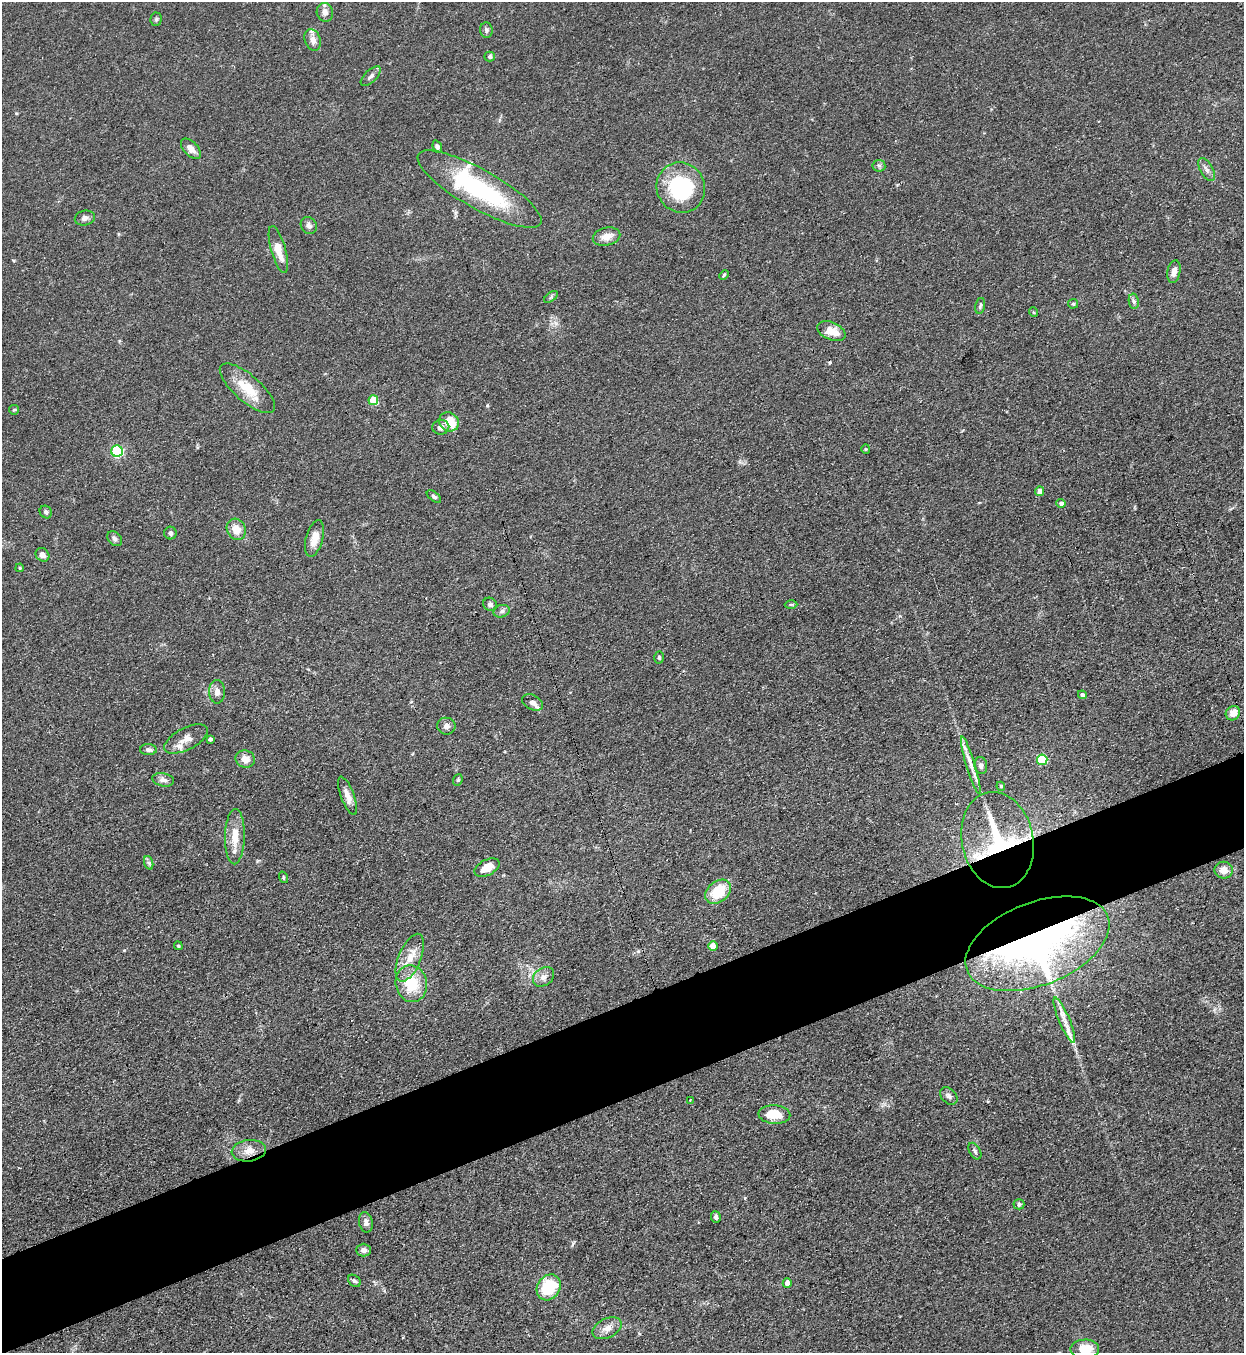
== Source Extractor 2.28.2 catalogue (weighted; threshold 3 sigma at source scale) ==
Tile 7 of 4 x 4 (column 3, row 2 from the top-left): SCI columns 2794-4035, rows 2739-4089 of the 5457 x 5478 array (HDU 1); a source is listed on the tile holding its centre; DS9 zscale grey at full resolution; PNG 1246 x 1355 px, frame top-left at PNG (2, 2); each listed source drawn as its Kron ellipse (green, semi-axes under 4 px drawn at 4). Shown black and unused: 7% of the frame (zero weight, under 3 of 4 exposures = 5% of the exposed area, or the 3 px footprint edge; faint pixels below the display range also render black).
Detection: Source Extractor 2.28.2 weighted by HDU 2 'WHT'; one run over the whole footprint, this tile lists its part. Background 0.0726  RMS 0.0059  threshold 0.0264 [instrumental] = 3 sigma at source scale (4.5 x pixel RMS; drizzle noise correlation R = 1.50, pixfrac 1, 0.05/0.05 arcsec/px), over >= 5 px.
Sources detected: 94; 1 inside a brighter object's white glare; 1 cosmic-ray / hot-pixel residue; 1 long thin detection or spike segment (spike, bleed or trail) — neither listed nor drawn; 2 inside a brighter listed object's ellipse — not listed separately; the other 89 listed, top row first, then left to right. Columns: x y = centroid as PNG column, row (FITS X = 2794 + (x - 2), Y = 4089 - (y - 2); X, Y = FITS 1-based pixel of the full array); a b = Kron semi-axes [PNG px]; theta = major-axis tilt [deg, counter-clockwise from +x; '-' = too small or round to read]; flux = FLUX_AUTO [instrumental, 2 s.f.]
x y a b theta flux
325 12 9 8 - 3.7
156 19 7 5 88 1.1
486 30 8 6 -88 1.6
313 40 11 8 -69 3.5
490 57 5 5 - 1.6
371 76 12 6 43 2.2
437 147 6 4 -68 1.5
191 149 12 7 -47 3.8
879 166 6 6 - 1.3
1207 170 13 6 -60 2.5
681 187 25 24 - 52
479 189 70 19 -30 68
85 218 10 7 13 2.2
309 225 9 7 -53 2.1
607 237 14 9 13 5.7
278 249 24 7 -74 8.7
1174 272 11 6 79 3.2
724 275 5 4 - 0.71
551 297 8 4 38 1
1134 301 8 5 -81 1.4
1073 304 5 4 - 0.72
980 306 8 5 79 1.3
1033 312 5 3 - 0.57
831 331 15 8 -22 8.3
247 388 34 13 -41 16
373 400 5 5 - 17
14 410 5 4 - 0.75
449 422 10 9 - 12
441 427 8 7 - 3.4
866 449 4 4 - 0.59
117 451 5 5 - 63
1040 491 4 4 - 3.7
434 497 8 4 -37 1.3
1061 503 5 4 - 2.4
46 512 7 5 -51 1.6
236 529 11 9 -63 7.2
170 533 6 6 - 1.4
314 538 19 8 74 7.1
115 539 8 6 -45 1.8
42 555 7 6 - 2.9
20 568 4 3 - 0.74
490 604 7 6 - 1.7
791 604 6 4 -1 0.76
502 611 8 6 17 1.8
659 657 6 4 -87 1.1
217 692 12 8 90 3.4
1082 695 4 4 - 1.8
533 702 11 7 -27 2.8
1233 713 8 6 46 5.9
446 726 9 8 - 2.4
186 739 24 11 27 5.8
210 739 4 4 - 1.6
148 750 8 5 -2 2
245 759 10 8 -21 5.3
1042 760 5 5 - 38
971 765 30 4 -73 5
981 765 9 6 -81 1.9
163 780 11 6 -11 2.7
458 780 6 4 68 0.91
1001 786 4 4 - 0.69
348 796 20 6 -70 4.9
235 837 28 10 89 11
998 840 48 35 -78 77
149 863 7 4 -71 1.3
487 868 13 7 26 7.4
1224 870 9 8 - 4.9
283 877 6 3 -72 0.68
718 892 14 10 40 19
1037 944 75 41 21 260
178 946 5 4 - 0.86
713 946 5 4 - 7.2
410 958 25 11 67 9.7
543 977 11 8 37 3.5
411 984 18 15 -78 19
1064 1020 24 5 -67 5.8
949 1096 10 7 -45 2.2
690 1100 3 2 - 0.59
774 1114 16 9 -3 11
249 1151 17 10 7 6.6
975 1151 9 5 -60 1.3
1019 1204 5 5 - 1.5
716 1217 6 5 - 1.5
366 1222 10 6 -78 2.4
363 1250 7 6 - 2.4
354 1281 7 5 -42 1.2
787 1283 5 4 - 4.8
549 1287 13 11 55 30
607 1328 15 9 27 4.9
1085 1349 14 9 1 11
Overlapping masked pixels (flux is a lower limit): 2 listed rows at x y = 998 840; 1037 944
Isophote crosses this tile's border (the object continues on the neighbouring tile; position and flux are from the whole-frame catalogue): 2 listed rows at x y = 325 12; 1085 1349